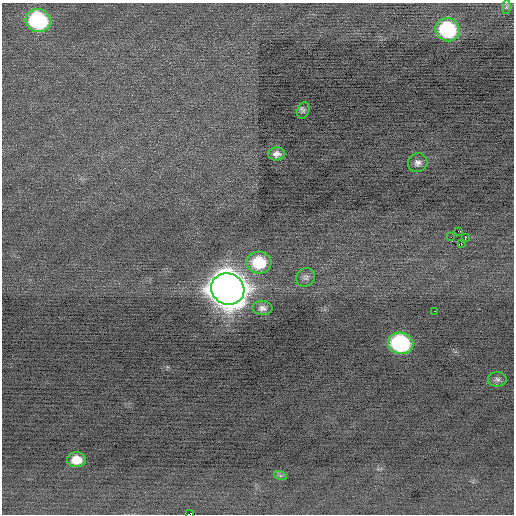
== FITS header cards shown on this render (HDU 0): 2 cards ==
NAXIS1  =                  512 / Axis length
NAXIS2  =                  512 / Axis length

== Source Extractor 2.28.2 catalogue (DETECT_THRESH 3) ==
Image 512 x 512 px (HDU 0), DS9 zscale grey, 1 PNG px = 1 image px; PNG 516 x 516 px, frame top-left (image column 1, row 512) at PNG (2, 3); each listed source drawn as its Kron ellipse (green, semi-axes under 4 px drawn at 4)
Background -0.0587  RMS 0.68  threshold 2.04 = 3 sigma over >= 5 px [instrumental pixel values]
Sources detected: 20; all 20 listed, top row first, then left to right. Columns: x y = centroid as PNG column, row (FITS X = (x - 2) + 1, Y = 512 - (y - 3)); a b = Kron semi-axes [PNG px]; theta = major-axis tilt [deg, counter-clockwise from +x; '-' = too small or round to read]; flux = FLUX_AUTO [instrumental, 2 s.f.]
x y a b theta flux
506 7 7 4 90 82
38 20 13 11 -17 5500
448 30 12 11 - 4300
303 110 8 6 70 100
277 154 8 6 6 230
418 163 10 9 - 230
458 231 3 2 - 1200
451 237 2 2 - 110
466 237 2 2 - 38
461 244 3 2 - 48
259 262 12 11 - 1900
306 277 10 9 - 180
228 289 17 15 -29 120000
262 308 10 7 -5 200
434 311 2 2 - 40
401 343 13 10 -11 6100
497 379 9 7 1 140
76 460 9 7 0 640
280 475 6 4 -19 80
190 514 4 2 - 1900
At the frame edge (FLAGS 8, measured only in part): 1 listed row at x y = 190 514